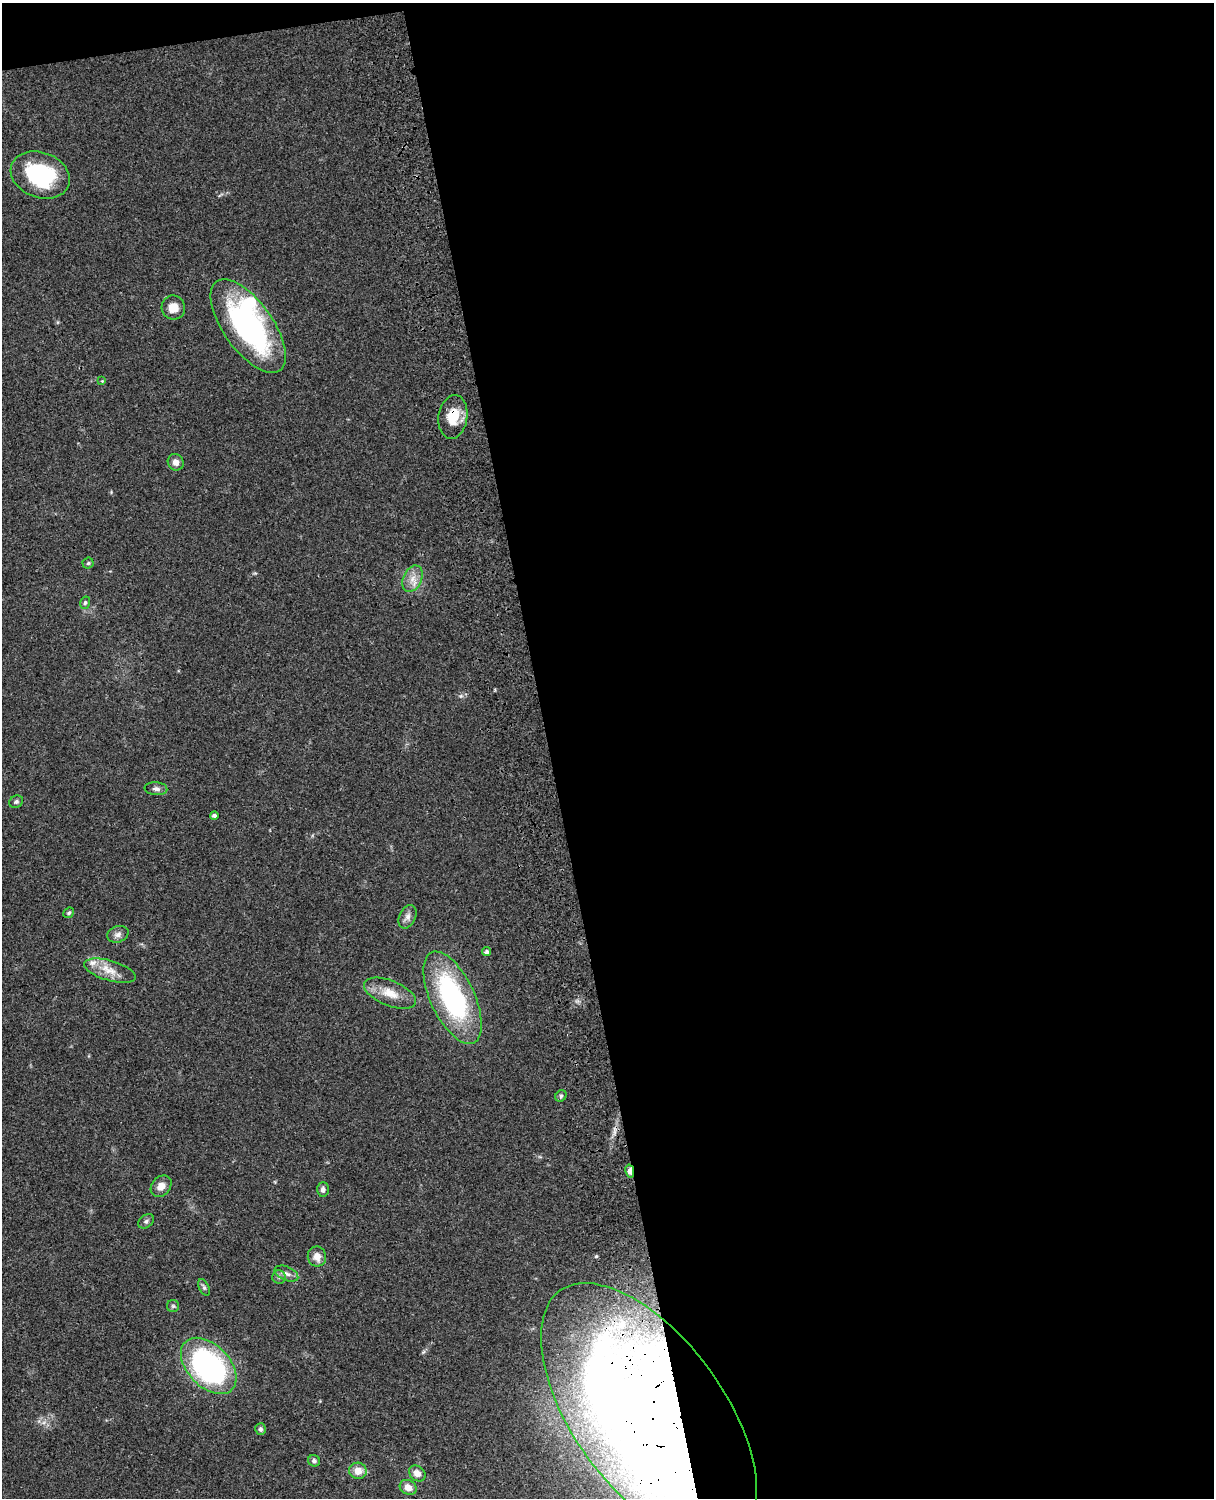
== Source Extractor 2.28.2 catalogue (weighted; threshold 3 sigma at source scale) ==
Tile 4 of 4 x 3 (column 4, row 1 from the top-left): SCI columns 3757-4968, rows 3268-4763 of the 5087 x 4926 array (HDU 1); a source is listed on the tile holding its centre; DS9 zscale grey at full resolution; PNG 1216 x 1500 px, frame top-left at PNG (2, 3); each listed source drawn as its Kron ellipse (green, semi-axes under 4 px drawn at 4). Shown black and unused: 56% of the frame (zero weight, under 3 of 4 exposures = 6% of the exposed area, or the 3 px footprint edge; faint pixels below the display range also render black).
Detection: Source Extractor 2.28.2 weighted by HDU 2 'WHT'; one run over the whole footprint, this tile lists its part. Background 0.099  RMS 0.0063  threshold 0.0285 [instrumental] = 3 sigma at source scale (4.5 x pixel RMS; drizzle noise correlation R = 1.50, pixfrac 1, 0.05/0.05 arcsec/px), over >= 5 px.
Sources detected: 41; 3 inside a brighter object's white glare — neither listed nor drawn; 2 inside a brighter listed object's ellipse — not listed separately; the other 36 listed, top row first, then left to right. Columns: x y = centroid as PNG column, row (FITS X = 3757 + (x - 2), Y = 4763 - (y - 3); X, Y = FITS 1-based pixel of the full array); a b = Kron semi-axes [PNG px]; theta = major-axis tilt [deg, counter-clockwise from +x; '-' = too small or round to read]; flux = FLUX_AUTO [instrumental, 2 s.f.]
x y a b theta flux
40 175 30 22 -21 55
173 307 12 11 - 7.5
248 326 54 24 -54 120
102 381 4 4 - 0.61
453 417 22 14 82 15
176 462 8 7 - 3.8
88 563 5 5 - 1.1
412 579 14 9 66 6.1
85 603 6 5 - 1.1
156 789 11 6 -5 2.6
16 802 7 6 - 1.4
214 815 4 4 - 1.7
69 913 6 5 - 1.1
407 917 12 8 65 3.1
118 934 11 8 18 2.9
487 952 4 4 - 1.7
110 971 26 10 -16 9.5
390 993 28 12 -22 12
453 998 50 22 -65 100
561 1096 6 5 - 1.1
630 1171 6 4 -78 9.6
161 1186 12 9 48 5.1
323 1189 7 6 - 2.6
146 1221 8 6 37 1.6
317 1257 10 9 - 5.4
286 1274 12 6 -23 3.4
279 1277 7 6 - 1.7
204 1287 9 5 -65 1.4
173 1306 6 6 - 1.2
209 1366 33 21 -46 140
649 1414 152 75 -54 1100
261 1429 6 5 - 1.6
314 1461 6 5 - 1.7
358 1471 9 8 - 7.1
417 1473 9 7 -42 4.6
408 1487 9 7 -28 5.1
Overlapping masked pixels (flux is a lower limit): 3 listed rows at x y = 453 417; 630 1171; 649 1414
Isophote crosses this tile's border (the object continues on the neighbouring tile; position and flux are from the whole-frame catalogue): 1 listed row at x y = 649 1414